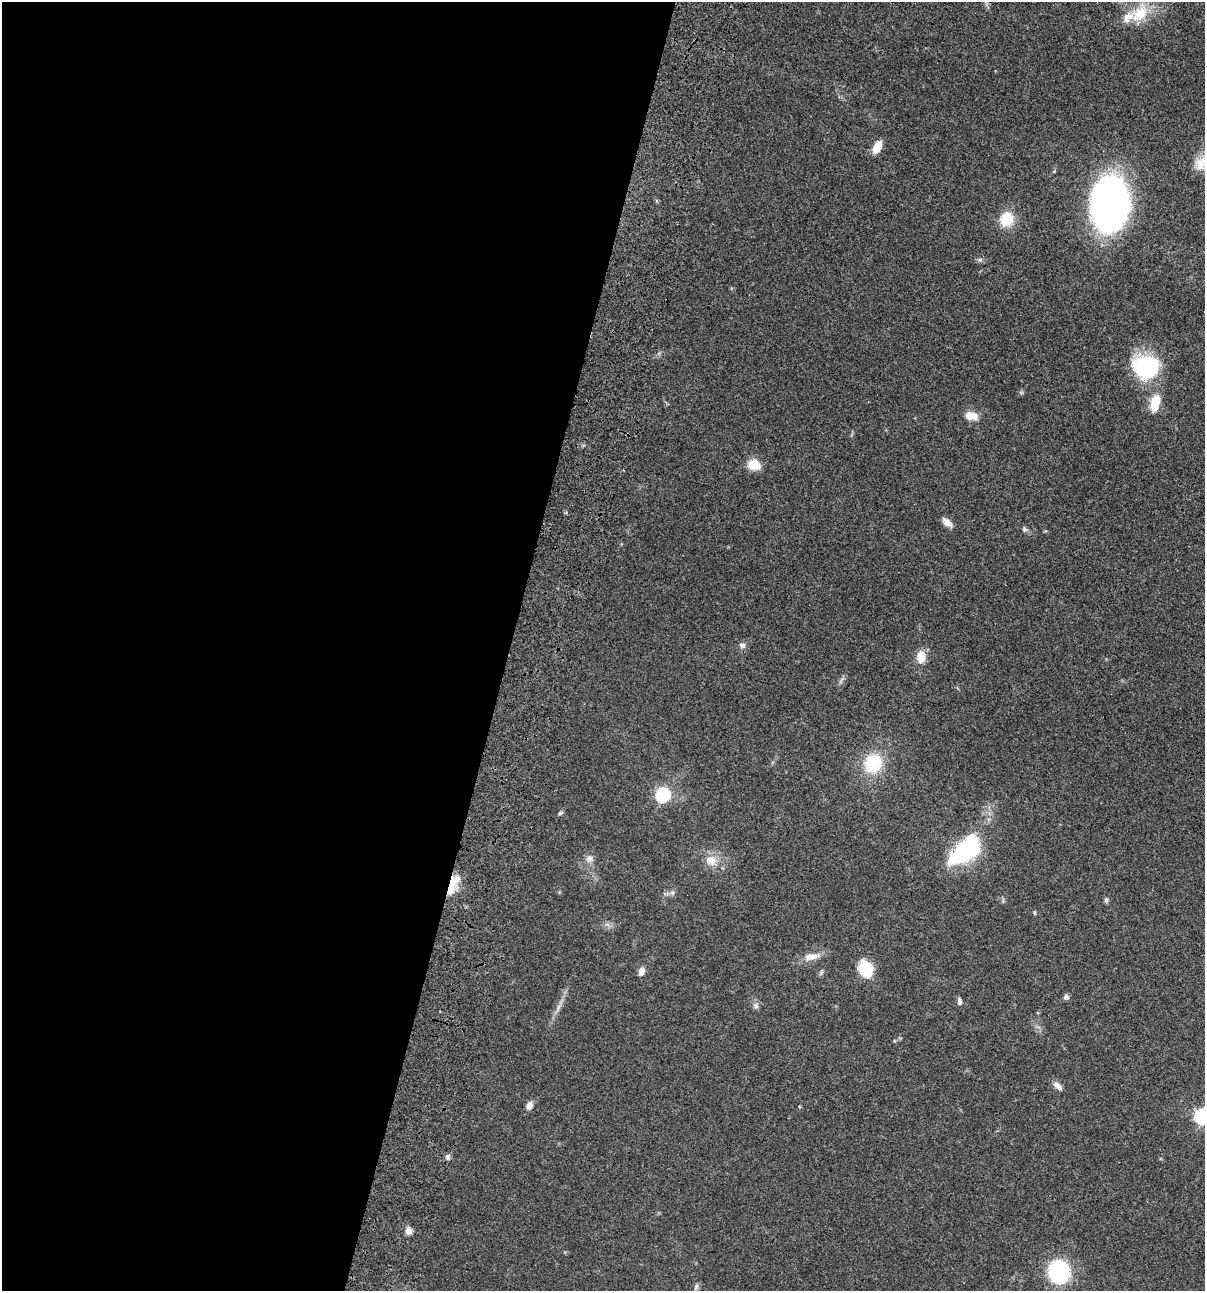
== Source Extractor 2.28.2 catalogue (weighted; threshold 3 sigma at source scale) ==
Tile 5 of 4 x 4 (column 1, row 2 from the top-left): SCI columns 234-1436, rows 2696-3984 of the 5404 x 5390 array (HDU 1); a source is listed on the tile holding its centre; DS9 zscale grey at full resolution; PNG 1207 x 1293 px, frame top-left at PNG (2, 2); no overlay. Shown black and unused: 42% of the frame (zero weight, under 3 of 4 exposures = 9% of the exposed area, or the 3 px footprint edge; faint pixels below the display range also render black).
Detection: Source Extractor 2.28.2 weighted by HDU 2 'WHT'; one run over the whole footprint, this tile lists its part. Background 0.0467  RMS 0.0053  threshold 0.0237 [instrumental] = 3 sigma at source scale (4.5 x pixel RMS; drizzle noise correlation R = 1.50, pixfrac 1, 0.05/0.05 arcsec/px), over >= 5 px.
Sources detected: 38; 1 inside a brighter object's white glare — not listed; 1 inside a brighter listed object's ellipse — not listed separately; the other 36 listed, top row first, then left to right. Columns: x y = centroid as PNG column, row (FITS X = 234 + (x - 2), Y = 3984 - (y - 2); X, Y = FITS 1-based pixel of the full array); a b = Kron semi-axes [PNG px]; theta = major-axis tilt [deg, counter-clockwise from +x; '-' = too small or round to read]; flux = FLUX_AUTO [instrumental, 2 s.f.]
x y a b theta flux
1140 14 26 17 50 14
877 147 15 8 64 6.2
1109 204 34 22 86 320
1007 219 13 12 - 14
979 260 8 4 1 1.1
1145 367 28 25 -2 44
1155 404 22 10 79 11
971 416 14 9 -11 5.7
754 465 15 11 -18 7.5
947 522 15 7 -40 3.2
1024 529 7 6 - 1.1
742 645 9 7 -23 1.7
921 657 11 8 85 8.7
873 763 19 17 62 24
663 795 7 7 - 69
560 813 6 4 19 0.86
965 850 36 18 43 55
589 858 11 9 64 2.8
711 861 16 13 -20 6.4
452 885 29 9 65 10
672 893 6 6 - 1.2
1106 900 7 5 79 1.1
812 957 25 8 8 5.4
866 969 18 14 -70 16
641 971 9 6 77 3.1
1066 997 6 6 - 1.5
959 1001 8 5 -87 1.5
756 1006 8 7 - 1.7
558 1007 10 4 77 1.5
1057 1085 14 7 -42 2.7
529 1105 10 7 69 2.7
1202 1117 7 7 - 99
447 1157 7 6 - 1.5
408 1231 7 7 - 3.4
1059 1272 18 16 -85 49
696 1286 9 5 64 1.3
Overlapping masked pixels (flux is a lower limit): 1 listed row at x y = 452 885
Isophote crosses this tile's border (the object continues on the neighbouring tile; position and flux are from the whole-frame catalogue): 1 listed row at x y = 1202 1117